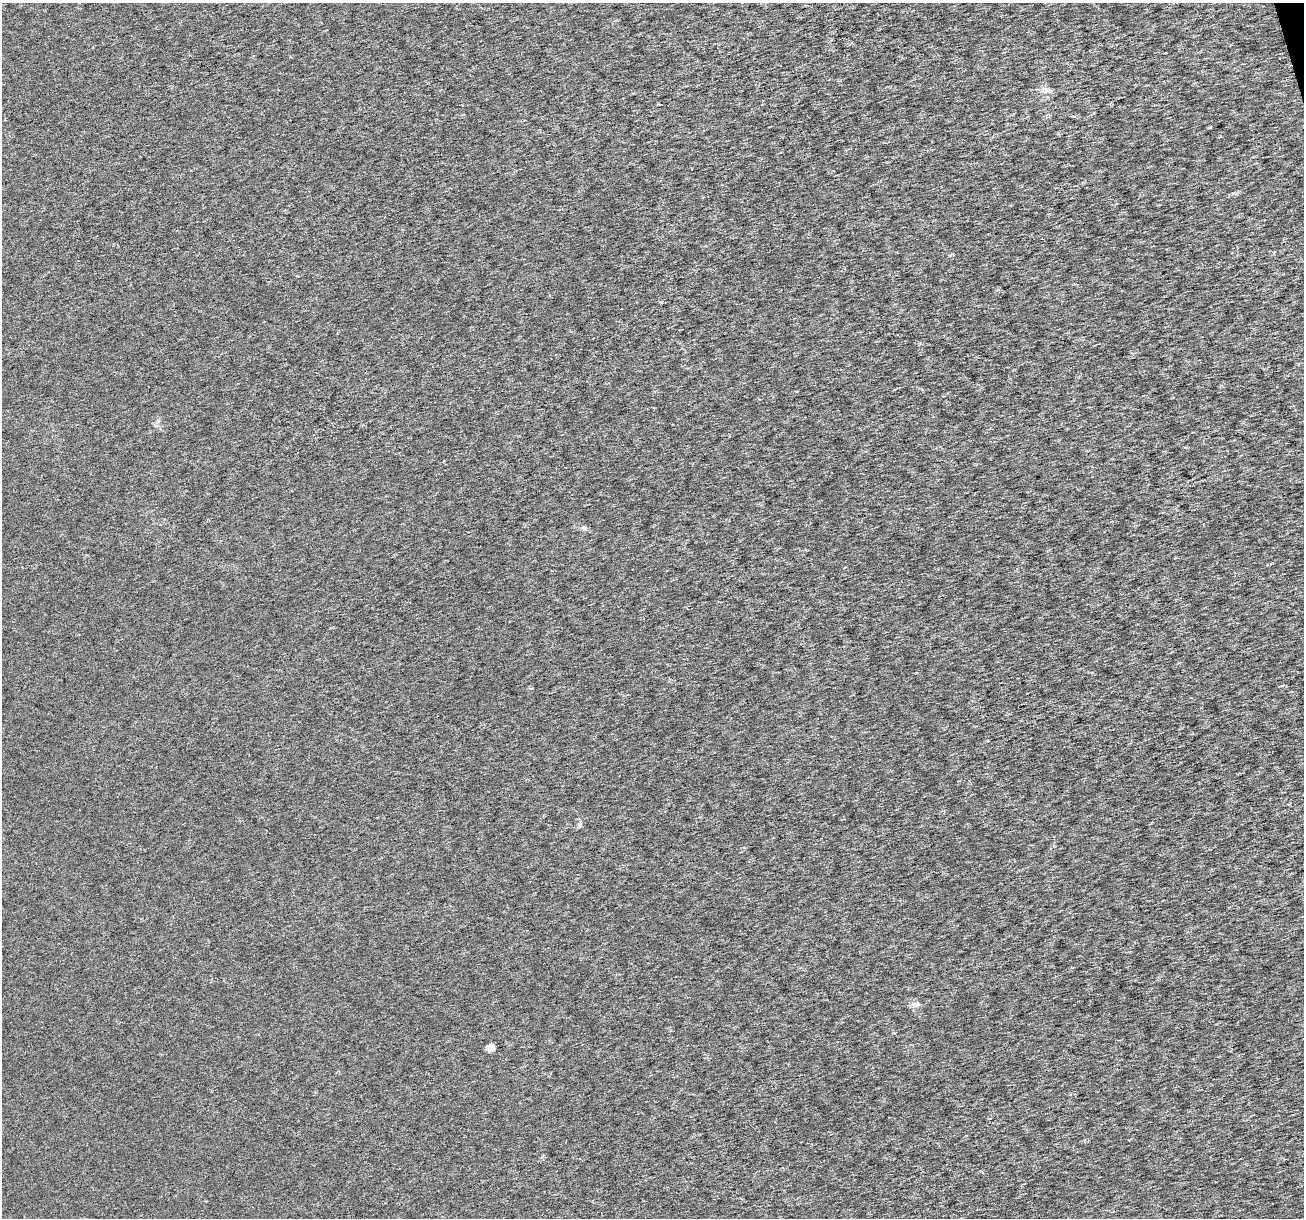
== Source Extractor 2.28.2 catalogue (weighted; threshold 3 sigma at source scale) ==
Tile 10 of 4 x 4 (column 2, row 3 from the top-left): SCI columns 1304-2605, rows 1316-2531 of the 5212 x 5013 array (HDU 1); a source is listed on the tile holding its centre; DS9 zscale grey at full resolution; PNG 1306 x 1220 px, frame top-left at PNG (2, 3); no overlay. Shown black and unused: <1% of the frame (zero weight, under 3 of 6 exposures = <1% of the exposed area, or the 3 px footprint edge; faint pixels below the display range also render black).
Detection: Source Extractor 2.28.2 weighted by HDU 2 'WHT'; one run over the whole footprint, this tile lists its part. Background 3.49e-05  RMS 0.0018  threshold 0.00726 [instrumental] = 3 sigma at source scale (4.09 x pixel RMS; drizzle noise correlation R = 1.36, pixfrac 0.8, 0.0396/0.0396 arcsec/px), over >= 5 px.
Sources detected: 5; all 5 listed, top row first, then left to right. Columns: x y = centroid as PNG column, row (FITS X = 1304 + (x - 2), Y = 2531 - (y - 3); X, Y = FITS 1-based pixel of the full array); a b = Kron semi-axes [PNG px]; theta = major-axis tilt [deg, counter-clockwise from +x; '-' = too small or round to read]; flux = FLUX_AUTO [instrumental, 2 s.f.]
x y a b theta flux
1048 91 15 7 5 0.97
584 528 8 5 -39 0.4
579 825 8 6 77 0.46
915 1004 12 7 -8 0.77
491 1047 5 4 - 2.6